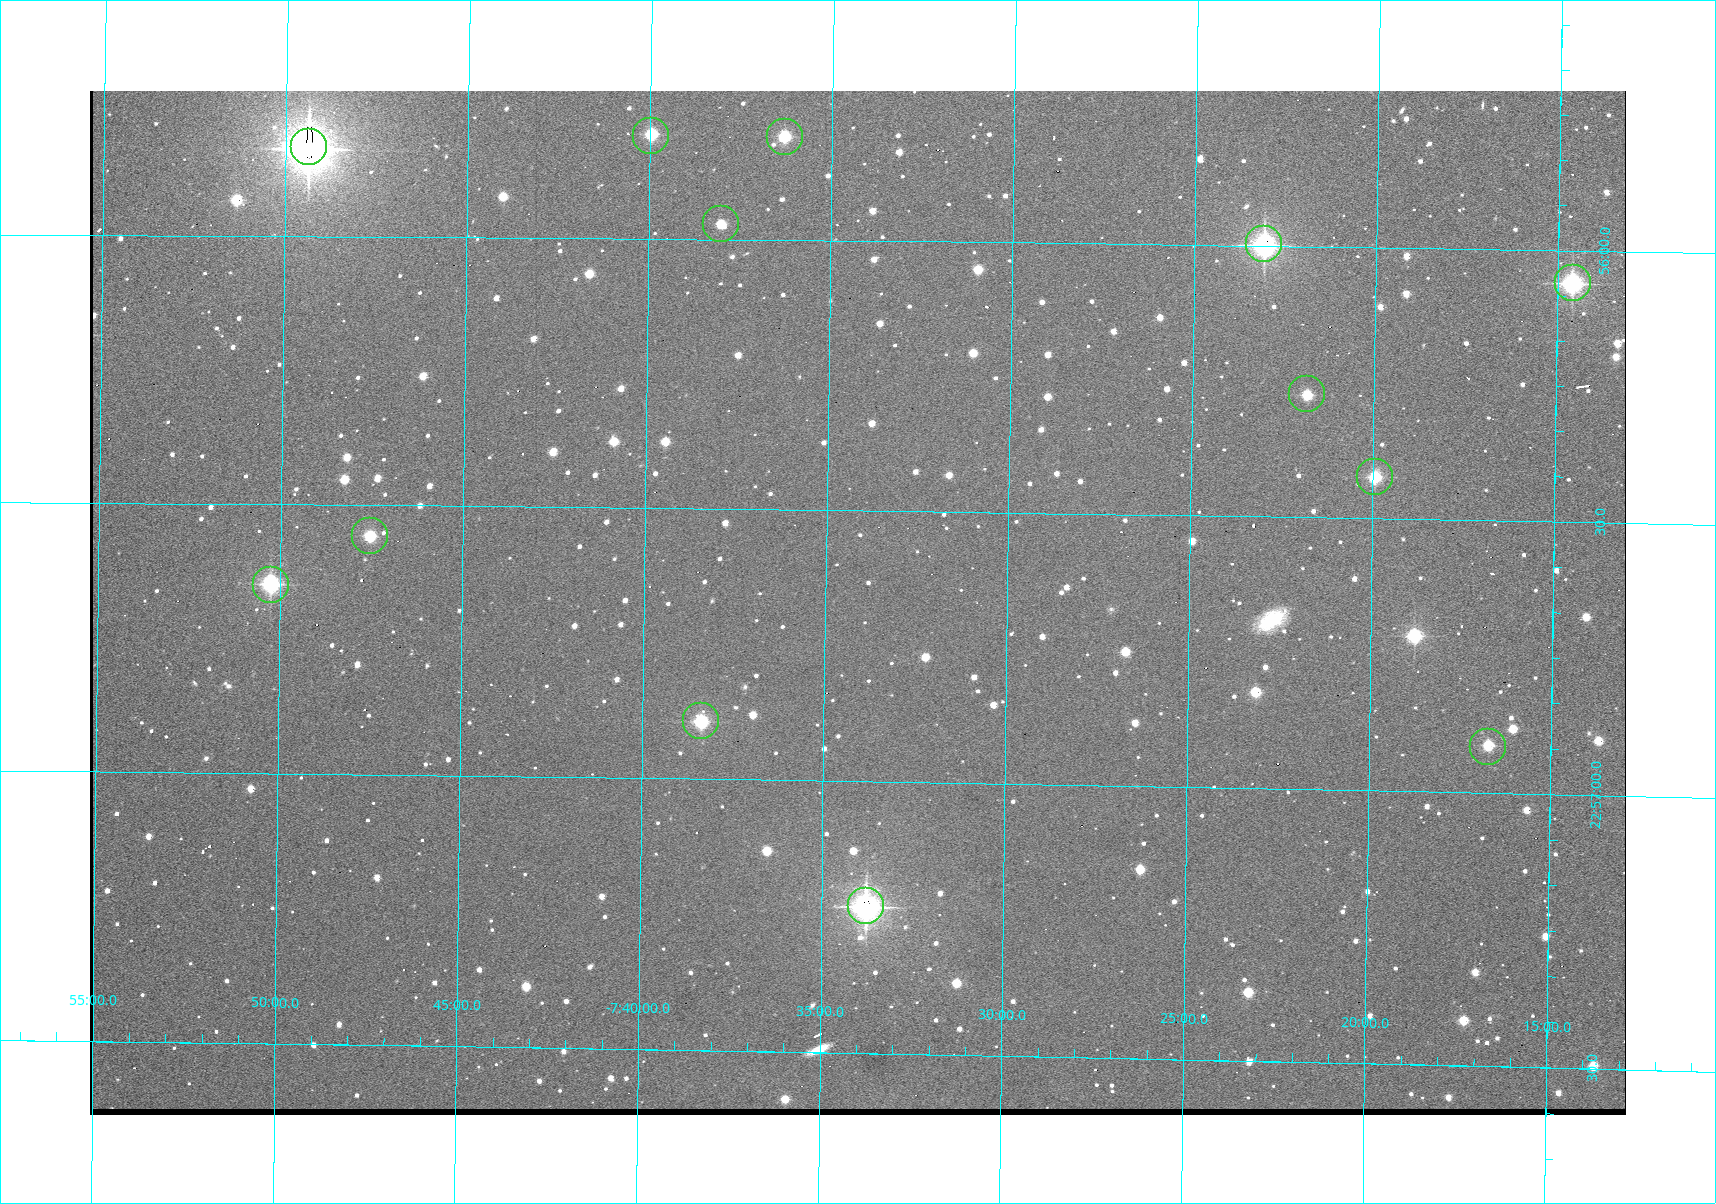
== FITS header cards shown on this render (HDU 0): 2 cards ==
NAXIS1  =                 1536 /fastest changing axis
NAXIS2  =                 1024 /next to fastest changing axis

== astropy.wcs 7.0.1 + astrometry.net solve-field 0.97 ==
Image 1536 x 1024 px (HDU 0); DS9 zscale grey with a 90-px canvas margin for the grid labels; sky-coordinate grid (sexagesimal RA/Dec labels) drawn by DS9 from the SOLVED WCS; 13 Tycho-2 reference stars matched to detected sources circled (green)
Header WCS: none
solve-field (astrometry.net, Tycho-2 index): SOLVED blind (the file carries no WCS)
Solved WCS: RA---TAN-SIP/DEC--TAN-SIP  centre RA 22:56:40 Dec -07:34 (344.17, -7.57 deg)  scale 1.65 arcsec/px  FOV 42.2' x 28.1'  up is -91 deg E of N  parity flipped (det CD > 0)
(file carries no celestial WCS; the grid is the blind solution)
Tycho-2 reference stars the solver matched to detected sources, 13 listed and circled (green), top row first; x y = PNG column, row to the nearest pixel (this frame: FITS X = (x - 90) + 1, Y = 1024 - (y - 91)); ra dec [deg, ICRS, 3 dp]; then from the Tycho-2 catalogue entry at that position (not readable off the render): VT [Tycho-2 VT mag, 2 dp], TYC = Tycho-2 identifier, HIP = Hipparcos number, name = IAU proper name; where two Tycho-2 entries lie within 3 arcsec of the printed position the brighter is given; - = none
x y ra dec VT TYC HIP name
651 136 343.952 -7.666 11.47 5813-94-1 - -
785 137 343.952 -7.605 11.45 5813-60-1 - -
309 147 343.958 -7.823 8.08 5813-175-1 113231 -
721 224 343.993 -7.634 12.58 5813-64-1 - -
1264 244 343.999 -7.385 9.60 5241-730-1 - -
1573 283 344.015 -7.243 10.16 5241-846-1 - -
1307 394 344.068 -7.364 12.32 5241-801-1 - -
1375 477 344.106 -7.332 11.78 5241-786-1 - -
370 536 344.140 -7.792 11.90 5813-158-1 - -
271 585 344.162 -7.837 10.55 5813-181-1 - -
701 721 344.223 -7.639 11.18 5813-80-1 - -
1488 747 344.229 -7.279 12.18 5241-862-1 - -
866 906 344.307 -7.563 9.30 5813-35-1 - -